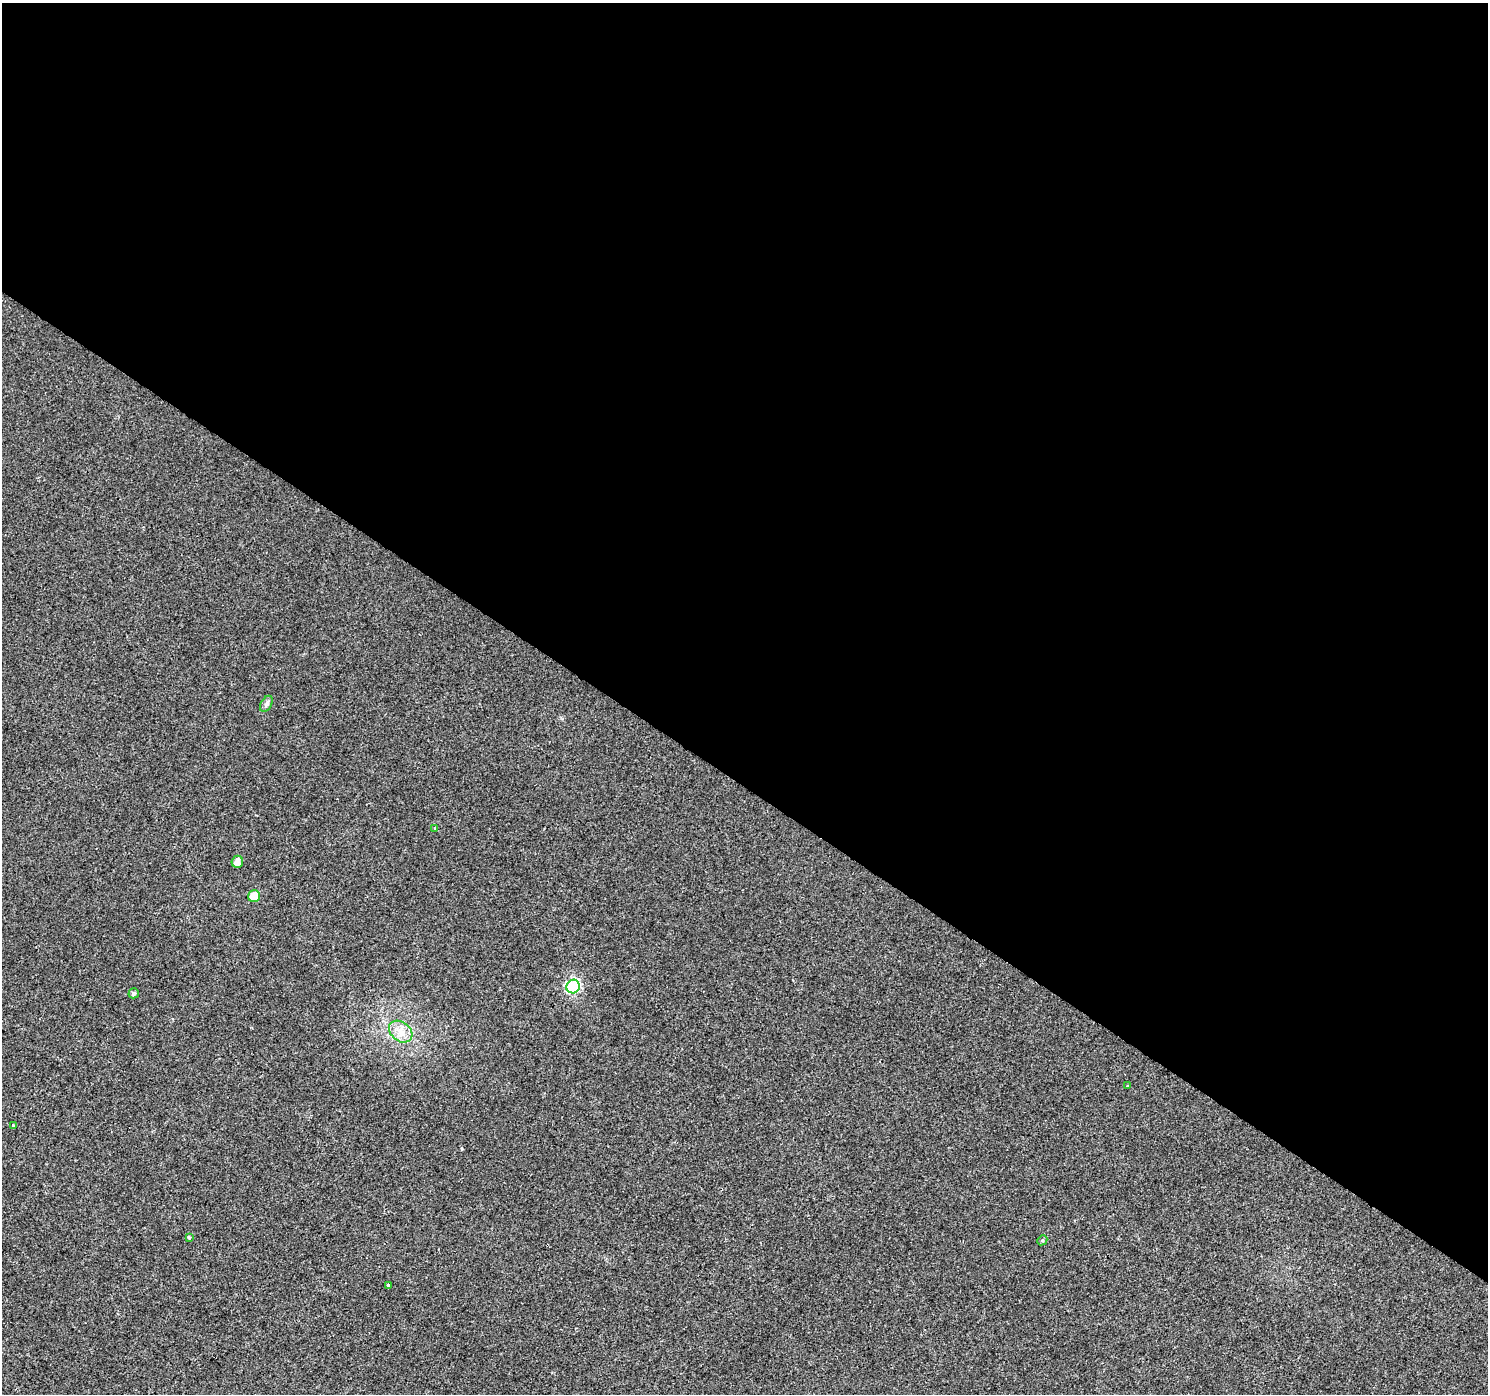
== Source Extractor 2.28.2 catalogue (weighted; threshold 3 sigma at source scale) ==
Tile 3 of 4 x 4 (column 3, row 1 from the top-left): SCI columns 2973-4458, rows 4358-5749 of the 5950 x 5998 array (HDU 1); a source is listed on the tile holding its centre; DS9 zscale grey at full resolution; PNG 1490 x 1396 px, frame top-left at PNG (2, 3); each listed source drawn as its Kron ellipse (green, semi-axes under 4 px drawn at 4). Shown black and unused: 56% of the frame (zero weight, under 2 of 3 exposures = <1% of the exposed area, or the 3 px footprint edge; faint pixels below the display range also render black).
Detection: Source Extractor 2.28.2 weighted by HDU 2 'WHT'; one run over the whole footprint, this tile lists its part. Background 0.00528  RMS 0.0054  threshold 0.0243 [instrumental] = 3 sigma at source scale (4.5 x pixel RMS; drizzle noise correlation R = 1.50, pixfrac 1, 0.0396/0.0396 arcsec/px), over >= 5 px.
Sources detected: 12; all 12 listed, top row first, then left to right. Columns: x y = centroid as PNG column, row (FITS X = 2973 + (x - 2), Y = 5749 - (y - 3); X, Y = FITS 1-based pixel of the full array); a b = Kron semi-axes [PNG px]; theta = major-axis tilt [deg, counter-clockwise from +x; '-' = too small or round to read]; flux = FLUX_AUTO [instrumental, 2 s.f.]
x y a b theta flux
266 704 9 5 61 1.5
435 828 4 4 - 0.61
237 862 6 5 - 3.3
254 896 6 6 - 10
573 987 7 6 - 57
134 993 5 5 - 1.2
401 1032 13 9 -39 5.3
1128 1086 4 3 - 3.6
13 1126 3 3 - 0.55
189 1237 3 3 - 0.78
1042 1240 5 4 - 0.7
389 1285 3 3 - 0.85